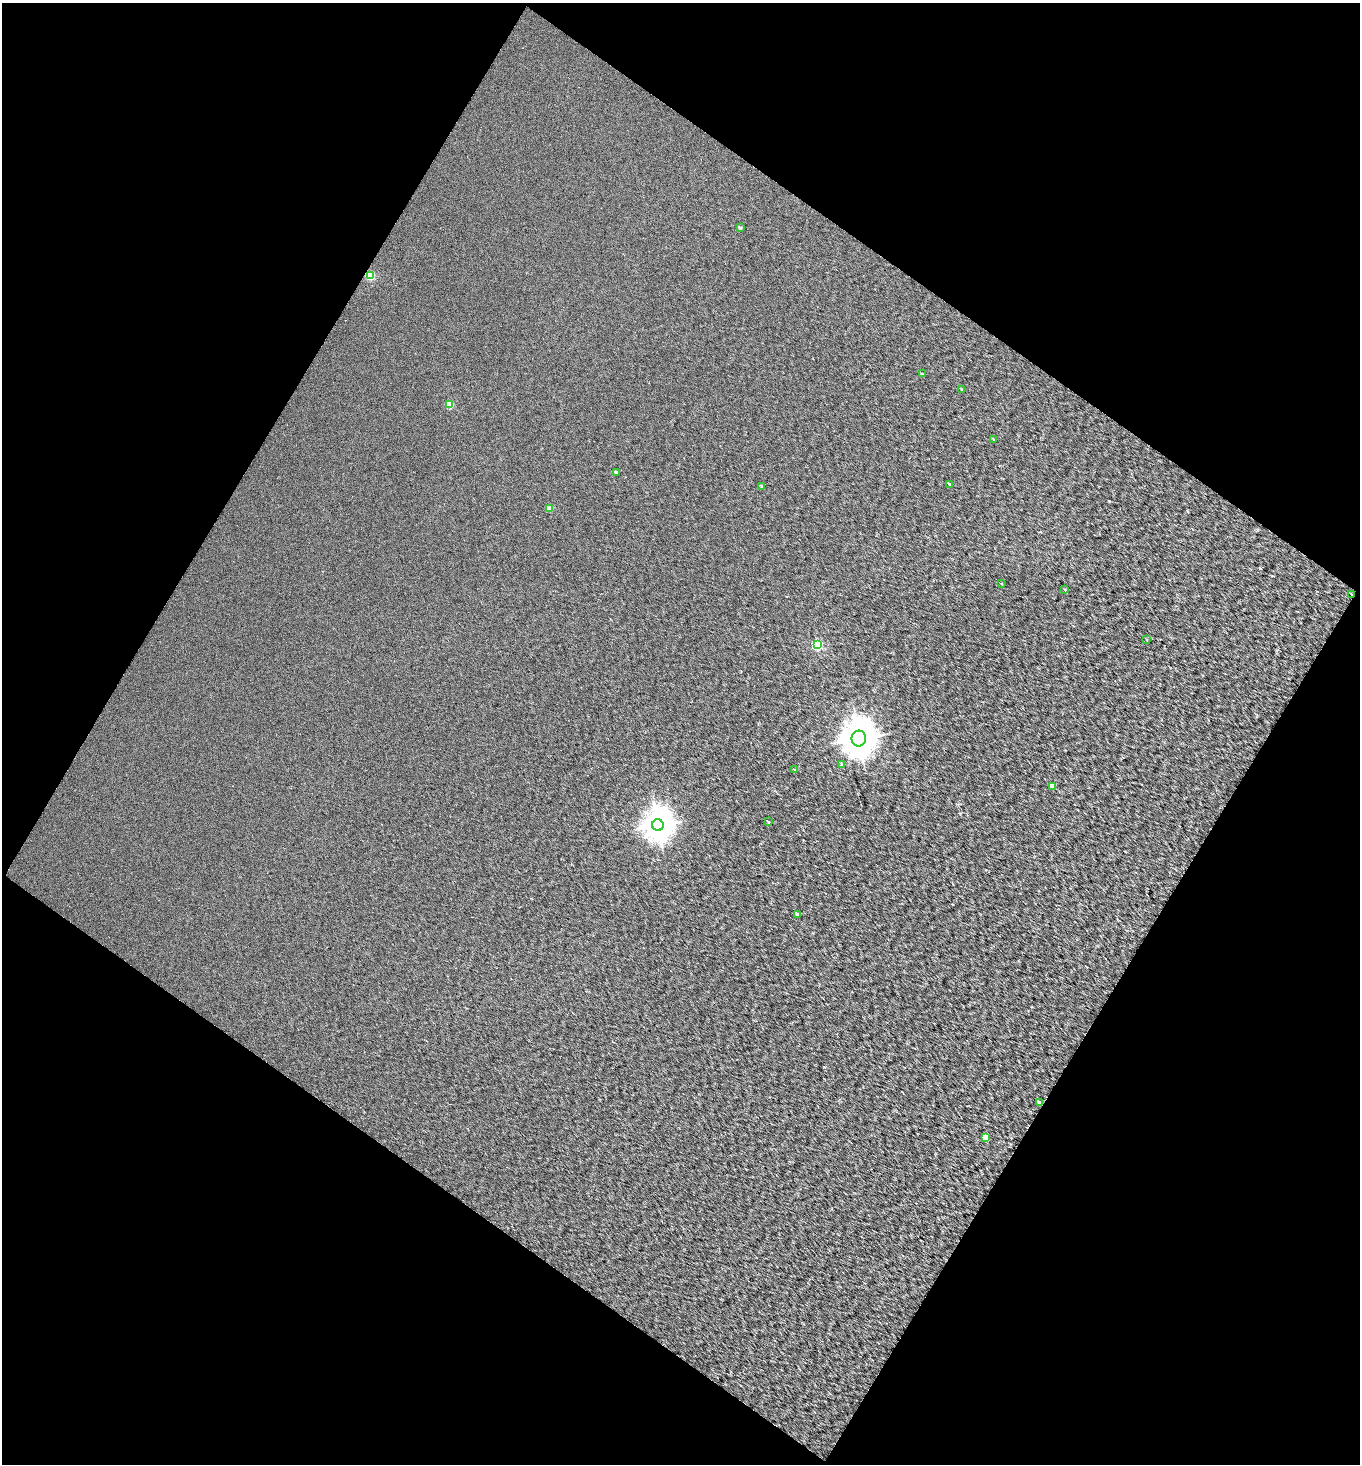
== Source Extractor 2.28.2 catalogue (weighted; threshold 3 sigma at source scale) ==
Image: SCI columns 128-2843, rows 2-2924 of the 2954 x 2924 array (HDU 1 of 3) = the unmasked area's bounding box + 8 px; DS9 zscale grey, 2 x 2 block average (1 PNG px = mean of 2 x 2 image px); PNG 1362 x 1466 px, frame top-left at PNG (2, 3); each listed source drawn as its Kron ellipse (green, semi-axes under 4 px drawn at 4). Shown black and unused: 48% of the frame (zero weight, under 2 of 3 exposures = <1% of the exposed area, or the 3 px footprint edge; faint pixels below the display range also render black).
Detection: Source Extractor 2.28.2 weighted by HDU 2 'WHT'. Background 0.0102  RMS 0.015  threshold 0.0678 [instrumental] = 3 sigma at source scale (4.5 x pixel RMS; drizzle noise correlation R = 1.50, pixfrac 1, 0.0396/0.0396 arcsec/px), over >= 5 px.
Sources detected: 24; all 24 listed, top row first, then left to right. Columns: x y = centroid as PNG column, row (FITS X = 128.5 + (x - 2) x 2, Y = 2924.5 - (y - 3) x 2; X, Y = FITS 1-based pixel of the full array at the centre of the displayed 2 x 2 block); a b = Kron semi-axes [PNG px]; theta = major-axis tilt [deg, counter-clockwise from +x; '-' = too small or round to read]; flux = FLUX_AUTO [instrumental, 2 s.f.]
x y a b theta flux
740 228 2 2 - 13
370 276 3 3 - 190
922 374 2 2 - 4
962 389 2 2 - 5.8
449 404 3 3 - 130
993 439 3 2 - 2.2
616 472 2 2 - 15
949 484 2 2 - 4.3
762 487 2 2 - 9.2
550 509 3 2 - 49
1001 584 2 2 - 1.9
1065 590 3 2 - 2.6
1351 594 2 2 - 1.4
1147 639 3 2 - 2.3
817 645 3 3 - 320
859 738 8 7 - 6000
842 764 2 2 - 5.1
795 770 3 2 - 5.5
1052 786 3 2 - 29
768 822 3 2 - 3.8
658 825 6 5 - 3700
797 914 3 2 - 9.5
1039 1103 4 2 - 16
985 1138 3 2 - 82
Overlapping masked pixels (flux is a lower limit): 1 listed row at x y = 1039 1103
Diffuse or blended objects may show on this block-average render without a row.